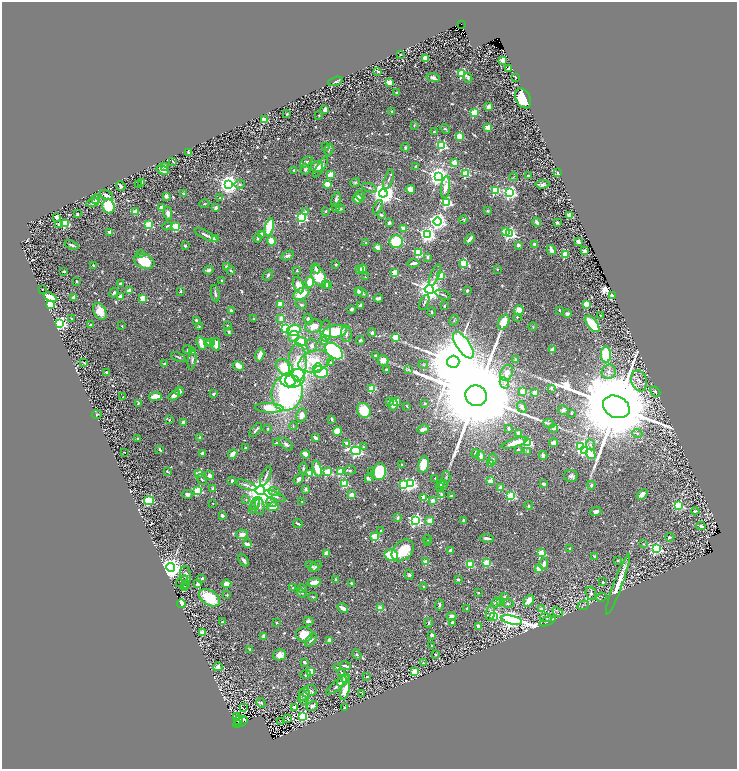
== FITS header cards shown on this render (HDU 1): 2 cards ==
NAXIS1  =                 1470
NAXIS2  =                 1534

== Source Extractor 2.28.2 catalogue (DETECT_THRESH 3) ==
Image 1470 x 1534 px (HDU 1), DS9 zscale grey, zoomed out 1/2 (1 PNG px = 2 x 2 image px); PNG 739 x 771 px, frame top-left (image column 2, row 1534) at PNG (2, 2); each listed source drawn as its Kron ellipse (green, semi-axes under 4 px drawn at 4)
Background 0.673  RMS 0.027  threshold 0.0807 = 3 sigma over >= 5 px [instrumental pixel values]
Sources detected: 779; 38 cannot appear on this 1/2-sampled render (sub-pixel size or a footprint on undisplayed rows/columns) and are neither listed nor drawn; of the other 741, the 500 brightest by FLUX_AUTO listed and drawn (241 fainter detections omitted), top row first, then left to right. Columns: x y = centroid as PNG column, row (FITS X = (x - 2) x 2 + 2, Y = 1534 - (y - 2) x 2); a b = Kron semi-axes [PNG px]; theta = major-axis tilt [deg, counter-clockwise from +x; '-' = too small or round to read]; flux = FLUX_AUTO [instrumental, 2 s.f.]
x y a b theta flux
461 24 2 1 - 5.9
400 55 2 2 - 12
425 58 4 3 - 47
503 60 2 2 - 120
508 68 4 2 - 11
378 71 4 3 - 11
462 74 3 3 - 510
516 77 2 2 - 17
433 78 7 4 -13 16
468 78 5 3 - 11
335 81 8 3 15 11
389 83 3 2 - 150
396 92 3 2 - 5.9
523 98 10 7 -64 190
488 107 2 2 - 110
325 110 2 2 - 83
392 111 2 2 - 17
474 113 3 3 - 290
287 114 3 2 - 5.3
319 115 2 2 - 6.2
264 120 3 3 - 190
414 125 3 2 - 6.8
488 127 2 2 - 130
445 129 5 3 - 6.3
434 131 2 2 - 5
459 136 3 3 - 210
442 146 3 3 - 600
326 147 3 3 - 5.3
405 147 4 3 - 7.3
329 150 6 3 74 6.8
189 153 4 2 - 12
173 161 3 1 - 5
306 162 7 4 40 12
454 163 3 2 - 130
165 167 2 2 - 49
317 167 6 5 - 55
321 167 12 4 57 25
416 167 3 2 - 13
305 169 5 4 - 11
163 170 6 2 -32 36
294 170 2 2 - 6.4
466 173 3 3 - 310
558 173 4 3 - 7.3
330 174 4 3 - 58
438 176 4 4 - 3700
528 176 2 2 - 15
513 177 4 3 - 5.2
389 179 10 2 71 10
142 182 3 2 - 9.7
355 183 5 3 - 7
229 184 4 4 - 3600
240 184 5 3 - 7.8
327 184 2 2 - 130
542 184 7 4 5 16
139 185 2 2 - 4.7
121 186 5 3 - 16
445 187 11 4 83 52
369 188 8 3 -18 8.2
410 189 5 4 - 40
495 190 3 3 - 420
383 193 4 4 - 6000
510 193 4 4 - 1400
184 194 2 2 - 36
106 195 7 2 -27 23
166 196 2 2 - 63
360 196 5 3 - 13
219 198 4 3 - 4.9
96 199 5 3 - 10
336 199 7 3 73 16
358 199 5 4 - 60
93 202 6 3 15 19
447 202 3 3 - 660
204 204 5 2 - 5
109 206 7 6 - 180
378 207 7 2 67 6.5
161 208 3 3 - 33
216 208 2 2 - 44
335 208 2 2 - 7.3
340 209 5 3 - 7
326 211 2 2 - 16
487 211 3 2 - 5.6
136 212 2 2 - 150
306 212 3 3 - 12
168 213 7 4 -79 19
77 214 2 2 - 23
381 215 3 3 - 7.6
569 215 3 2 - 170
57 217 2 2 - 83
302 218 3 3 - 800
463 219 4 3 - 7
437 222 4 4 - 2200
537 222 4 3 - 21
389 223 3 3 - 14
557 223 2 2 - 43
59 224 3 2 - 35
65 224 3 3 - 370
149 225 3 3 - 380
167 226 4 2 - 6.1
176 227 3 3 - 280
269 227 9 3 76 350
404 228 2 2 - 57
505 231 3 3 - 87
110 232 2 2 - 76
509 233 4 3 - 1200
261 234 2 2 - 27
206 235 12 2 -27 21
427 235 4 4 - 1700
258 238 4 3 - 8.9
215 239 2 2 - 130
470 239 6 3 53 18
271 241 4 3 - 86
578 241 2 2 - 82
396 242 7 6 - 180
366 243 2 2 - 6.1
534 244 2 2 - 35
71 245 7 3 -19 11
518 245 3 3 - 15
185 246 2 2 - 21
377 247 4 3 - 24
551 250 5 2 - 51
585 251 2 2 - 68
141 253 4 3 - 4.9
418 253 3 3 - 390
565 254 3 3 - 220
287 256 6 4 28 14
427 257 4 3 - 15
144 261 10 7 -21 150
414 263 6 2 8 14
464 263 3 3 - 350
336 264 2 2 - 6.8
93 265 4 3 - 9.6
226 266 4 3 - 4.8
316 268 5 3 - 11
360 269 3 3 - 44
363 269 4 3 - 25
497 269 2 2 - 8
209 270 5 3 - 20
64 271 2 2 - 23
231 271 4 2 - 5
297 271 3 3 - 4.8
395 273 3 2 - 200
268 275 6 3 50 7.9
435 275 11 3 66 13
441 275 3 3 - 210
318 276 11 6 -66 160
365 277 2 2 - 5.1
76 281 2 2 - 6.8
222 281 3 2 - 18
310 282 5 3 - 120
120 284 3 3 - 15
326 284 2 2 - 120
298 285 8 5 -67 51
329 286 2 2 - 16
42 289 2 2 - 5.5
429 289 4 4 - 6100
467 290 3 2 - 12
129 291 2 2 - 120
180 291 3 3 - 5.9
358 291 4 3 - 15
362 292 6 3 -35 14
114 293 5 3 - 11
215 293 9 3 -83 13
301 294 8 5 30 130
443 295 8 2 -21 7.3
613 295 2 2 - 1200
50 297 7 3 -30 100
74 297 2 2 - 41
120 297 2 2 - 61
143 298 3 2 - 170
378 298 4 2 - 13
424 303 8 3 64 7.7
280 304 3 3 - 59
586 304 3 2 - 190
50 305 3 3 - 430
301 305 6 3 -18 5.6
360 305 4 2 - 13
444 306 2 2 - 15
352 309 3 3 - 15
231 310 3 2 - 7.9
519 310 5 4 - 50
560 310 2 2 - 5.9
100 311 9 6 -63 52
432 312 4 3 - 5.8
567 314 4 4 - 17
600 315 2 2 - 6.4
517 317 2 2 - 6.8
281 318 2 2 - 63
71 319 2 2 - 13
254 319 2 2 - 5.9
308 319 5 4 - 12
196 320 3 2 - 8.4
454 320 5 2 - 4.9
504 322 8 5 63 120
60 324 4 3 - 1700
592 324 10 5 -50 150
90 325 2 2 - 23
228 325 2 2 - 11
122 326 2 2 - 6.7
199 326 4 3 - 5
314 326 8 6 18 52
533 327 4 3 - 4.7
286 329 3 3 - 430
294 330 7 5 17 170
326 331 11 5 87 27
335 331 12 6 7 200
228 332 2 2 - 27
372 333 4 3 - 11
346 334 8 5 -86 19
294 336 6 5 - 35
396 337 3 3 - 250
360 340 4 3 - 7.3
323 341 4 3 - 17
207 342 4 3 - 5.3
300 342 5 4 - 89
201 343 7 3 -71 46
210 343 4 3 - 12
216 345 6 4 90 38
312 345 7 5 -76 19
463 345 15 6 -55 2000
187 350 4 3 - 5.9
552 350 2 2 - 88
193 351 2 2 - 48
334 351 10 6 -41 450
606 354 8 5 -87 220
260 355 7 3 75 45
376 356 3 3 - 18
178 357 7 3 -25 7.9
192 360 10 3 81 12
383 360 5 5 - 52
516 360 3 3 - 13
314 361 16 10 18 210
298 362 19 9 -90 160
331 362 2 2 - 17
453 362 6 6 - 55000
84 363 3 2 - 5.8
165 364 2 2 - 43
423 365 5 2 - 4.8
238 366 6 4 -28 52
285 368 10 7 -45 240
317 368 5 3 - 29
409 369 3 3 - 5
386 370 3 3 - 5.7
106 372 2 2 - 25
321 372 7 6 - 200
609 372 7 7 - 24
507 373 8 6 61 39
295 378 10 8 39 420
288 380 8 7 - 380
639 381 11 8 -73 33
504 383 6 4 -62 18
372 388 3 3 - 230
551 388 4 3 - 10
179 391 4 3 - 30
522 391 3 2 - 100
655 392 6 4 -40 8.4
287 393 18 15 75 790
535 393 3 3 - 37
214 394 3 2 - 8.2
174 395 6 4 35 29
155 396 6 3 9 69
476 396 11 10 - 180000
123 397 2 2 - 5.7
397 401 2 2 - 140
389 402 3 3 - 19
138 403 3 3 - 5.6
425 404 4 3 - 6.7
393 405 6 3 83 30
407 406 4 2 - 5
522 407 6 3 -66 16
616 407 14 10 -27 140000
269 408 14 4 -3 130
364 410 8 6 -57 160
563 410 5 5 - 13
571 413 2 2 - 6.3
97 415 5 2 - 4.9
302 415 7 5 80 32
332 419 3 3 - 10
169 420 3 2 - 4.8
183 422 2 2 - 51
549 423 6 3 -22 7.7
293 426 4 3 - 4.8
268 428 3 3 - 6
423 429 6 3 18 38
509 429 3 2 - 11
553 429 4 3 - 12
256 430 8 2 51 13
337 431 5 4 - 56
519 433 2 2 - 56
637 434 5 3 - 6.6
200 437 2 2 - 16
316 438 3 2 - 19
138 439 3 3 - 5.6
277 443 3 2 - 8.5
347 443 2 2 - 66
514 443 14 4 18 57
527 443 3 3 - 570
554 443 4 4 - 23
286 444 8 4 -39 12
591 445 6 4 -64 13
363 447 4 4 - 6.8
581 447 4 3 - 1000
245 448 2 2 - 6.6
518 449 2 2 - 15
160 450 3 2 - 6.2
356 451 5 3 - 1300
528 451 3 2 - 25
584 451 3 3 - 470
125 452 2 2 - 8.4
202 453 2 2 - 51
476 453 4 3 - 9.9
233 454 5 3 - 39
305 454 4 2 - 78
591 454 5 4 - 85
543 455 4 3 - 14
481 456 5 3 - 28
493 459 5 3 - 8.3
491 463 3 2 - 89
402 464 2 2 - 13
423 464 8 5 77 100
303 468 5 2 - 9.2
317 469 8 4 -69 82
350 470 6 4 8 9.1
167 471 4 2 - 6.5
340 471 3 3 - 180
327 472 3 3 - 310
372 472 4 3 - 4.9
379 472 8 7 - 230
199 473 4 2 - 44
310 473 3 3 - 180
209 475 5 4 - 17
266 476 10 3 67 13
571 476 7 6 - 15
446 477 6 3 88 7
368 478 4 3 - 15
435 478 2 2 - 6.5
299 479 6 3 52 16
202 480 6 3 -52 6.6
232 481 2 2 - 32
490 481 2 2 - 80
344 484 3 3 - 350
404 484 3 3 - 510
410 484 4 3 - 1200
440 484 2 2 - 31
543 484 3 2 - 10
246 485 11 3 -19 17
443 485 4 4 - 7
591 485 4 3 - 12
440 486 2 2 - 24
213 488 2 2 - 40
500 488 2 2 - 86
305 489 2 2 - 39
198 490 3 3 - 400
260 490 4 4 - 9500
274 492 6 4 -17 12
187 494 5 4 - 17
441 494 3 3 - 7.1
642 494 6 4 40 23
351 495 2 2 - 100
275 496 11 3 -22 17
451 496 3 2 - 7.9
510 496 3 3 - 430
424 497 2 2 - 98
246 500 3 3 - 5.5
433 500 2 2 - 63
149 501 5 3 - 500
302 501 4 3 - 5.6
272 502 5 4 - 14
213 503 2 2 - 5.6
255 504 7 4 69 16
678 505 3 3 - 540
255 506 8 4 63 14
259 506 8 5 -87 17
529 506 4 2 - 19
273 507 6 3 11 52
596 511 5 3 - 15
695 511 4 3 - 7.7
222 516 2 2 - 17
398 518 3 2 - 17
415 520 4 3 - 1200
464 520 3 2 - 6.1
430 521 3 2 - 100
298 523 5 2 - 12
701 526 4 3 - 16
381 531 4 2 - 6.2
242 534 6 5 - 31
375 537 3 3 - 280
669 537 5 3 - 8.1
487 538 7 2 -8 16
427 539 4 2 - 5.7
428 542 3 3 - 4.9
247 544 4 2 - 52
644 544 2 2 - 6.5
569 549 2 2 - 18
656 549 3 3 - 870
403 550 12 9 43 170
450 551 4 3 - 16
326 553 2 2 - 110
541 553 3 3 - 270
391 555 7 5 -11 150
595 556 3 2 - 7.6
244 560 7 3 -58 18
618 560 3 3 - 6
426 562 2 2 - 120
487 563 3 3 - 290
544 564 6 4 75 22
470 565 3 3 - 260
315 566 7 3 40 6.9
171 567 4 4 - 4700
312 567 7 4 -26 8
539 568 2 2 - 130
185 574 8 5 -85 19
409 575 5 4 - 8.6
202 578 2 2 - 29
458 579 2 2 - 15
336 580 4 2 - 12
182 581 7 4 41 12
314 582 7 3 10 87
603 582 3 2 - 4.9
351 583 2 2 - 21
186 584 2 2 - 8.1
198 584 3 3 - 19
226 584 5 4 - 46
618 584 32 4 70 82
184 587 2 2 - 72
424 587 2 2 - 9.9
293 588 3 2 - 6.2
302 588 4 3 - 7.1
302 593 5 3 - 6.2
478 593 2 2 - 10
591 593 6 5 - 11
227 595 3 3 - 5.3
313 597 5 3 - 6
505 597 3 3 - 8.7
601 597 5 4 - 7
209 598 12 7 -33 190
529 601 6 4 51 60
501 602 4 4 - 62
496 603 5 4 - 13
508 603 6 4 -6 9.7
181 604 5 4 - 120
439 605 5 2 - 8.3
583 605 6 4 24 7.9
343 608 6 3 -33 37
380 608 3 2 - 170
467 608 3 2 - 5.8
541 609 2 2 - 24
557 612 6 2 -45 6.6
490 613 8 4 83 29
451 616 5 4 - 15
494 617 4 3 - 290
546 618 6 3 -4 9.4
512 620 11 4 -13 2600
309 621 5 3 - 11
548 621 8 4 24 11
222 622 2 2 - 19
277 622 2 2 - 26
452 622 3 2 - 12
429 623 5 3 - 6
478 626 4 3 - 38
203 633 2 2 - 140
304 634 8 7 - 100
431 635 2 2 - 52
264 636 2 2 - 60
311 640 8 4 52 12
329 641 3 3 - 25
431 646 2 1 - 4.8
250 649 2 2 - 5.8
357 654 5 4 - 8.3
435 654 3 2 - 5.6
279 655 7 5 12 30
304 662 3 2 - 10
423 663 3 3 - 4.7
345 666 5 2 - 15
218 667 5 3 - 21
338 668 4 2 - 9.7
311 672 2 2 - 200
414 672 3 3 - 430
341 673 2 2 - 11
306 675 5 3 - 11
367 677 2 2 - 11
345 678 4 3 - 23
342 682 6 4 61 11
338 684 15 5 40 28
311 690 6 5 - 12
345 690 10 4 73 67
362 693 3 2 - 6.7
304 694 6 5 - 20
303 700 5 3 - 5.3
261 703 5 3 - 8.3
312 706 6 4 29 12
294 707 3 2 - 30
244 708 2 1 - 34
344 708 3 2 - 8
236 716 3 1 - 12
303 717 3 3 - 520
288 719 4 2 - 5.2
238 720 5 3 - 54
241 722 8 3 30 67
281 722 2 1 - 34
238 723 3 1 - 25
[241 fainter detections neither listed nor drawn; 38 sub-pixel or undisplayed-footprint detections neither listed nor drawn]